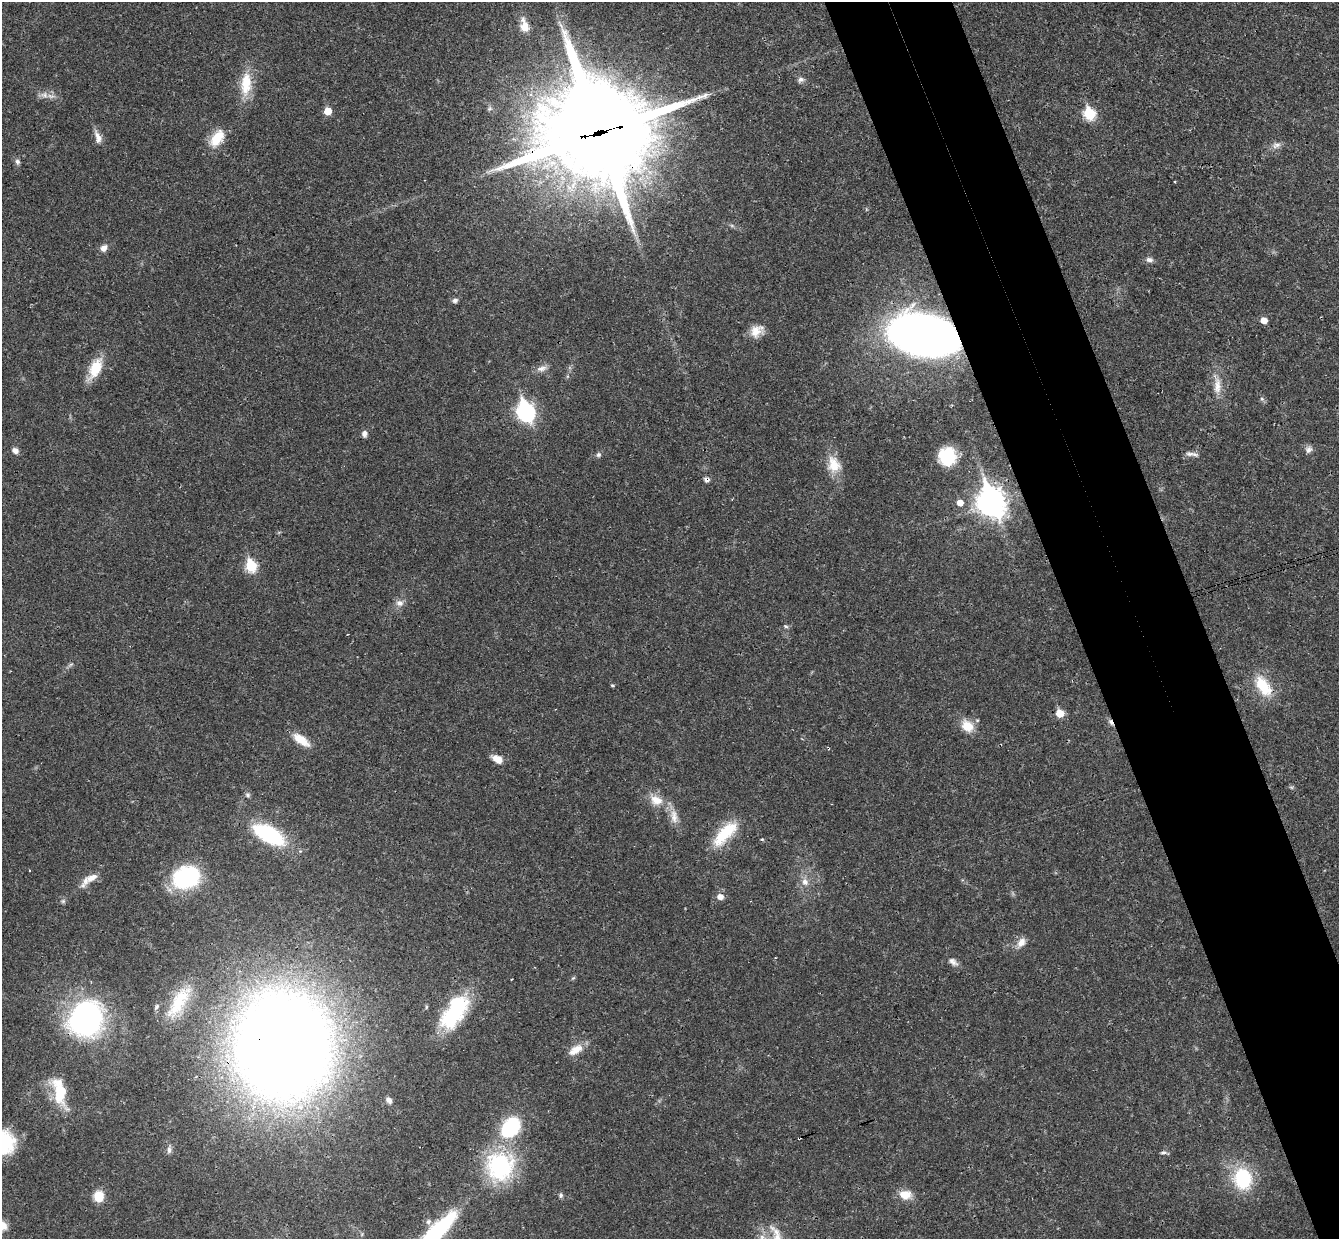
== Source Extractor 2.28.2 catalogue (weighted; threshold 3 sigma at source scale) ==
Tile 6 of 4 x 4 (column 2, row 2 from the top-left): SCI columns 1393-2729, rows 2645-3881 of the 5460 x 5411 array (HDU 1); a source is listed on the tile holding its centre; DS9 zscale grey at full resolution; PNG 1341 x 1241 px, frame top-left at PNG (2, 2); no overlay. Shown black and unused: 9% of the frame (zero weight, under 3 of 4 exposures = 6% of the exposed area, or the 3 px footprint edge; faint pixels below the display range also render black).
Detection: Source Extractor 2.28.2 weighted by HDU 2 'WHT'; one run over the whole footprint, this tile lists its part. Background 0.0325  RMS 0.0025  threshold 0.0114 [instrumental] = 3 sigma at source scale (4.5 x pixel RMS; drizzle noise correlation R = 1.50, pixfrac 1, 0.05/0.05 arcsec/px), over >= 5 px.
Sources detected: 82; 1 too faint to see at this stretch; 1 cosmic-ray / hot-pixel residue — not listed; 2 inside a brighter listed object's ellipse — not listed separately; the other 78 listed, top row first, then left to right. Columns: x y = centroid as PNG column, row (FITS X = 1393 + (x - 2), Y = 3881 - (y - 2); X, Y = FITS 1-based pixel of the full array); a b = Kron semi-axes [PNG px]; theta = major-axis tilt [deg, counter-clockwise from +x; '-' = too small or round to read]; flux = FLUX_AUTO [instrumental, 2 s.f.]
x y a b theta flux
524 26 19 10 -79 3.2
801 80 9 7 18 0.84
246 84 33 14 86 7.3
44 95 11 8 -14 1.6
328 111 5 5 - 4.4
1089 114 7 6 - 19
599 132 38 36 -8 4800
98 137 18 8 -70 1.9
217 138 21 12 55 6.2
1276 145 12 8 18 1.3
17 162 9 6 -76 0.74
1175 181 3 3 - 0.42
732 226 7 4 -19 0.45
104 248 9 7 51 1.5
1149 260 10 7 -8 0.97
455 300 6 5 - 0.92
1264 320 6 5 - 2.6
757 331 17 13 30 3.3
924 336 45 26 -13 210
95 368 23 11 64 7.6
542 368 14 8 19 1.5
1217 386 25 10 89 3.5
1262 399 6 5 - 0.5
526 412 11 8 -66 82
364 434 8 6 86 1.1
1309 449 9 9 - 1.1
15 451 8 6 -33 1.3
1189 454 12 7 -10 1.2
598 455 7 6 - 0.63
947 457 15 14 - 11
834 465 23 17 -76 5.2
706 480 7 6 - 0.89
991 502 12 10 -67 280
960 503 6 6 - 2.3
251 566 7 6 - 18
400 603 11 8 -15 1.4
786 626 6 5 - 0.45
612 685 4 4 - 0.34
1263 686 29 14 -56 8.7
1060 713 6 6 - 4.6
967 726 13 11 -41 5
301 740 22 9 -36 4.6
497 759 13 8 -32 2.6
248 795 7 6 - 0.58
656 800 20 13 -23 4.3
674 816 22 10 -80 3
725 833 39 15 46 10
269 834 33 15 -29 24
762 839 5 4 - 0.27
29 870 3 2 - 0.26
186 877 30 23 20 23
92 878 31 9 37 3.2
805 882 11 9 -70 1.9
720 897 6 6 - 1.8
63 901 6 6 - 0.51
1021 942 14 9 56 2.1
953 961 14 7 -34 1.3
573 978 7 4 44 0.34
511 979 2 2 - 0.25
179 1002 51 18 58 12
454 1012 45 22 56 20
86 1019 32 28 61 66
283 1045 66 58 -84 670
576 1050 20 10 32 3.4
59 1091 36 15 -80 9.1
389 1100 9 6 -51 1.1
510 1128 26 18 49 18
4 1143 24 20 90 14
169 1150 10 6 87 0.91
1163 1153 10 4 0 0.56
500 1166 37 35 78 25
1243 1179 20 16 -80 17
905 1194 17 12 -2 3.3
561 1195 7 5 69 0.52
99 1196 9 9 - 5.4
3 1226 11 10 - 2.6
436 1232 58 14 46 26
762 1238 15 3 -81 1.2
Overlapping masked pixels (flux is a lower limit): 6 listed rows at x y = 599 132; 924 336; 706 480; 991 502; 86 1019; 283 1045
Isophote crosses this tile's border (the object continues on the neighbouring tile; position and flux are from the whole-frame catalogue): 4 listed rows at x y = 4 1143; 3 1226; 436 1232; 762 1238